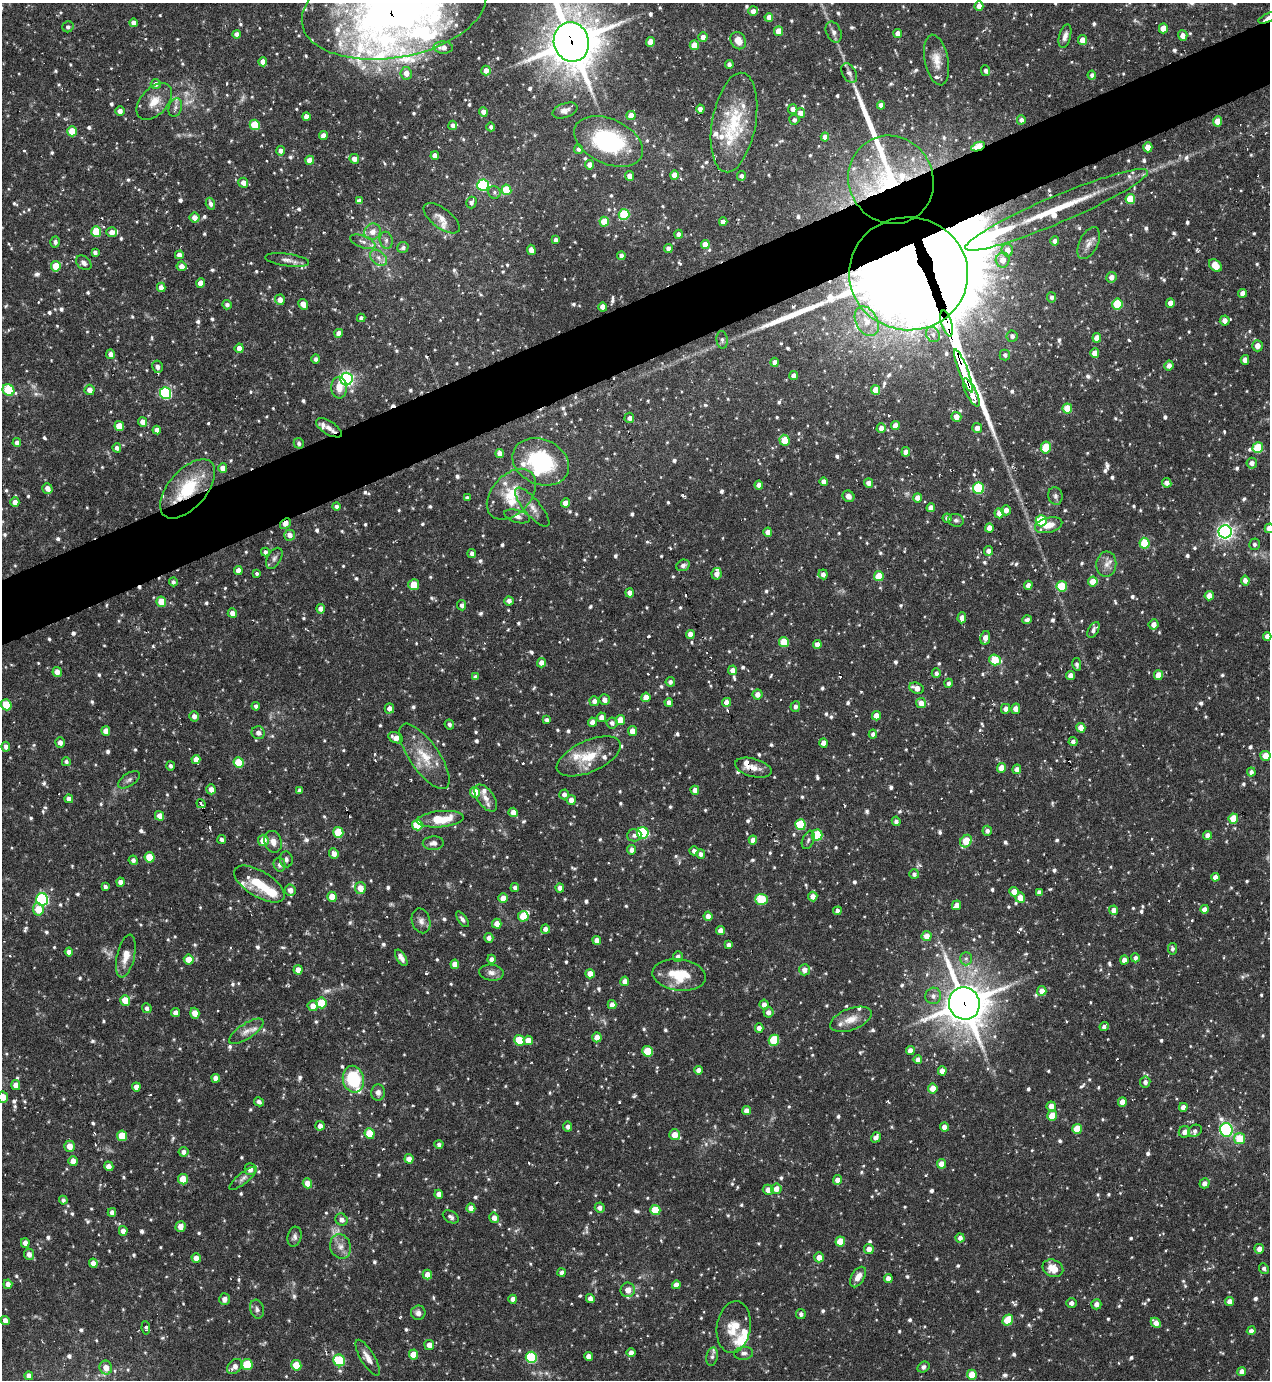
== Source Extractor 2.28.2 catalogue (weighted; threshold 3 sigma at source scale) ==
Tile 10 of 4 x 4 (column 2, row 3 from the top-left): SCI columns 1418-2685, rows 1379-2756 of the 5499 x 5511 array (HDU 1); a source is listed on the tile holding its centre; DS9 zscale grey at full resolution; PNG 1272 x 1382 px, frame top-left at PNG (2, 3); each listed source drawn as its Kron ellipse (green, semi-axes under 4 px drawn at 4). Shown black and unused: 5% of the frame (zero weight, under 3 of 6 exposures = <1% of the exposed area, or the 3 px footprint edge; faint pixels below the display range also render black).
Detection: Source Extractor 2.28.2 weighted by HDU 2 'WHT'; one run over the whole footprint, this tile lists its part. Background 0.0695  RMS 0.0041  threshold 0.0168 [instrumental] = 3 sigma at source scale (4.09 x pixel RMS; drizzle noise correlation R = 1.36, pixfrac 0.8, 0.05/0.05 arcsec/px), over >= 5 px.
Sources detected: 1175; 12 too faint to see at this stretch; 3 inside a brighter object's white glare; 8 cosmic-ray / hot-pixel residue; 1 long thin detection or spike segment (spike, bleed or trail) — neither listed nor drawn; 47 inside a brighter listed object's ellipse — not listed separately; of the other 1104, all 500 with FLUX_AUTO >= 1.08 (the completeness limit of this list) listed and drawn (604 fainter detections not listed), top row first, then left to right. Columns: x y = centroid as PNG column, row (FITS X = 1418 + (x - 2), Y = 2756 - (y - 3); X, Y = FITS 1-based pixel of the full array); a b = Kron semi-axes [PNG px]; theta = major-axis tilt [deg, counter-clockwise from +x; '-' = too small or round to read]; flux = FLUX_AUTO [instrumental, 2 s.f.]
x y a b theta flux
979 6 5 4 - 3.1
394 8 93 49 10 240
753 11 5 4 - 2.6
769 17 4 4 - 3.1
1268 18 10 3 25 3.8
133 23 4 4 - 2
68 27 6 5 - 1.1
1163 28 5 4 - 6
778 31 5 4 - 5.8
834 32 11 7 -65 1.7
898 33 4 4 - 2.7
237 34 4 4 - 1.7
1183 35 5 4 - 2.8
1065 36 12 6 76 2.1
703 37 5 4 - 2.7
1082 40 5 4 - 3.8
738 41 9 7 -59 4.2
571 42 20 17 -74 1500
650 42 5 4 - 5
694 45 5 4 - 6.7
443 47 10 6 -2 2.8
937 60 26 11 -79 5.5
263 62 4 4 - 2.8
729 64 4 4 - 1.5
486 70 5 4 - 2.7
986 71 5 4 - 1.3
406 73 6 5 - 3.2
849 73 10 7 -59 1.4
1092 75 4 4 - 1.2
156 84 5 5 - 1.7
154 101 22 13 47 6.2
881 105 4 4 - 2.8
175 108 9 6 72 1.3
700 109 4 4 - 2.5
793 109 5 4 - 2.8
120 111 5 4 - 1.9
565 111 13 7 19 2.1
483 112 5 4 - 2.6
800 113 5 5 - 3.1
631 116 4 4 - 5.4
306 117 4 4 - 2.7
794 120 5 5 - 1.4
1021 120 4 4 - 1.7
1218 121 5 4 - 5.2
734 123 50 22 80 24
255 125 5 5 - 12
453 125 5 4 - 1.5
491 127 4 4 - 1.1
72 131 5 4 - 7.6
323 136 4 4 - 3.7
825 137 4 4 - 2.8
608 141 36 22 -25 37
978 147 7 4 22 15
1148 147 5 4 - 5.1
578 149 4 4 - 1.5
281 151 5 4 - 1.6
435 156 4 4 - 2.8
354 159 5 4 - 2.5
310 160 4 4 - 4.1
590 165 4 4 - 2.6
674 175 5 4 - 4.4
629 176 5 4 - 2.6
742 176 5 4 - 1.4
891 180 45 42 -60 52
243 183 5 4 - 2.8
483 185 6 5 - 41
506 190 5 5 - 11
494 192 6 6 - 1.1
1130 199 5 5 - 9.2
359 201 4 4 - 2.2
471 202 6 5 - 1.6
210 204 6 4 -71 1.4
1057 210 99 13 23 28
624 214 5 5 - 21
195 218 5 5 - 2.9
442 218 21 10 -37 3.9
604 222 5 4 - 9.1
723 222 4 4 - 2.4
96 232 5 5 - 16
112 232 5 5 - 2.6
373 232 8 8 - 3
678 234 4 4 - 1.8
386 240 8 6 -78 1.3
556 240 4 4 - 1.6
1055 241 4 4 - 1.9
55 242 5 5 - 1.2
363 242 13 6 -20 2
1089 243 17 9 64 3
705 244 4 4 - 4.6
403 247 6 5 - 1.2
668 249 4 4 - 2.1
531 250 5 4 - 3.5
1007 250 6 5 - 3.1
95 252 4 4 - 1.2
179 255 4 4 - 2.1
621 256 4 4 - 1.7
378 258 9 6 -42 2
287 260 22 6 -8 2.4
1003 260 7 7 - 3.6
84 263 9 6 -40 1.6
1215 265 7 5 -41 5.7
56 266 5 5 - 7.2
182 266 5 4 - 2.9
908 274 59 56 -6 3300
1111 277 5 5 - 2.8
201 283 4 4 - 3.4
161 287 4 4 - 2.8
1243 293 4 4 - 2.5
1052 297 5 4 - 1.2
280 300 5 5 - 2.9
1170 303 5 4 - 2.6
303 304 5 4 - 4.6
1117 304 5 5 - 16
227 305 5 4 - 1.2
603 307 4 4 - 3.5
361 318 4 4 - 1.2
867 321 16 11 -62 5.7
1225 321 5 5 - 2.8
947 323 13 5 -73 420
339 333 4 4 - 2.6
933 334 8 6 -58 1.6
1012 336 5 5 - 1.2
1097 338 5 4 - 3.3
722 340 9 5 -83 1.2
1257 346 5 5 - 3.3
239 348 5 4 - 2.7
1095 353 4 4 - 3.6
111 354 5 4 - 2.5
1005 355 5 5 - 1.4
316 359 4 4 - 1.2
1245 360 5 4 - 2.8
775 362 4 4 - 1.9
1169 366 5 4 - 2.3
157 367 6 5 - 1.5
964 371 23 4 -69 260
794 376 4 4 - 2.2
346 379 6 6 - 110
339 388 11 8 89 3.9
8 390 6 5 - 19
90 390 5 5 - 2.8
876 390 5 4 - 5.9
971 392 15 5 -63 140
166 393 6 5 - 43
1067 408 5 5 - 8.5
956 417 5 5 - 3.7
629 418 5 5 - 1.4
143 422 5 4 - 3.1
119 426 5 4 - 6.6
895 426 4 4 - 3.1
329 428 15 6 -32 3.1
881 428 5 4 - 2.2
977 428 5 5 - 2.3
157 430 4 4 - 2.3
784 440 5 5 - 8.1
17 443 4 4 - 1.8
299 443 5 5 - 1.2
117 448 4 4 - 1.5
1046 448 6 5 - 10
1258 448 5 5 - 17
906 452 5 4 - 2.8
500 453 4 4 - 2.9
541 462 29 22 -24 32
1252 463 5 5 - 2.1
223 468 4 4 - 3.1
824 482 4 4 - 2.4
869 483 4 4 - 2.3
1167 483 5 4 - 1.9
759 485 4 4 - 2.4
47 488 5 5 - 2.7
979 488 5 5 - 27
188 489 36 19 49 22
511 494 29 19 48 12
848 496 6 5 - 1.9
1055 496 9 7 -77 1.2
467 498 4 4 - 1.2
918 498 4 4 - 3.4
15 502 5 4 - 3
565 503 4 4 - 3.2
337 506 4 4 - 1.1
532 507 24 8 -50 3.5
931 508 4 4 - 2.8
1006 510 5 4 - 2.4
999 513 5 4 - 2.8
517 516 13 6 -16 2.1
947 518 4 4 - 1.3
956 520 8 6 -13 1.1
1041 521 5 5 - 20
285 523 6 4 40 2.6
1049 525 14 7 15 5
989 528 4 4 - 3.2
1269 528 5 4 - 3.7
768 532 4 4 - 2.7
1225 532 6 6 - 150
290 535 5 5 - 2.3
1144 543 5 5 - 13
1254 544 6 5 - 1.2
988 551 5 4 - 2.5
265 552 4 4 - 1.1
472 554 4 4 - 1.4
274 558 11 6 60 1.4
1106 564 13 10 84 2.8
683 565 7 5 24 1.3
238 570 4 4 - 2.7
257 574 3 3 - 1.1
717 574 6 5 - 2.6
823 574 5 4 - 1.7
879 576 5 5 - 8.1
1245 580 5 4 - 2.2
1093 581 5 5 - 5.5
173 582 4 3 - 1.2
414 585 5 5 - 6.5
1028 585 4 4 - 2.1
1062 586 5 5 - 13
630 593 4 4 - 2.6
1209 596 4 4 - 3.7
509 601 5 4 - 1.9
161 602 5 5 - 8.1
461 605 5 4 - 1.4
321 609 5 4 - 2.6
232 613 5 4 - 2.9
962 618 5 4 - 2.7
1027 620 5 4 - 1.1
1154 624 5 5 - 2.6
1093 630 8 5 60 1.4
690 634 4 4 - 3
1267 636 4 4 - 2.2
985 638 7 5 78 2.8
784 642 5 5 - 10
817 645 4 4 - 2.7
995 660 6 5 - 13
542 663 4 4 - 2.7
1077 664 6 4 -80 1.1
733 670 4 4 - 2.8
57 672 5 4 - 2.6
936 673 5 4 - 1.5
1158 675 5 4 - 5.2
1070 676 4 4 - 3.2
476 677 4 4 - 1.5
670 682 4 4 - 1.2
948 683 4 4 - 1.2
917 688 7 5 -23 3.1
757 694 5 5 - 2.8
646 697 4 4 - 3.7
604 700 5 5 - 2.6
594 701 5 5 - 2
669 702 4 4 - 1.9
726 702 4 4 - 3
921 703 5 5 - 3.4
6 705 6 5 - 12
256 706 4 4 - 1.2
795 707 5 5 - 1.5
389 708 5 4 - 2.3
1005 709 5 4 - 2.1
1016 709 5 4 - 3.1
194 716 5 4 - 2
876 716 4 4 - 4.2
601 717 5 4 - 2.4
547 720 4 3 - 1.1
620 720 5 4 - 5.6
593 722 4 4 - 2.6
612 723 5 5 - 1.5
449 724 5 4 - 1.2
1081 728 5 4 - 4.5
106 731 5 4 - 3.4
632 731 5 4 - 3.8
258 733 6 6 - 1.7
873 734 4 4 - 1.5
396 738 8 5 -23 3.1
1073 741 4 4 - 1.5
60 743 5 4 - 2.2
824 743 4 4 - 3.1
6 747 5 4 - 1.5
424 756 38 14 -55 12
589 756 34 15 24 11
1265 756 5 5 - 6
196 759 4 4 - 3.1
66 762 4 4 - 1.1
239 763 5 5 - 12
171 766 4 4 - 1.1
753 768 19 9 -15 3.8
1002 768 5 4 - 5
1017 769 5 4 - 2.3
1251 772 4 4 - 1.4
129 780 12 6 34 1.4
211 789 5 4 - 2.5
300 790 4 4 - 1.4
695 790 4 4 - 2.5
475 792 5 5 - 5.3
564 794 5 5 - 1.9
486 798 15 8 -55 3.3
69 799 4 4 - 2.1
571 800 5 4 - 2.9
201 804 5 2 - 1.1
513 812 4 4 - 3
160 816 5 4 - 3.2
440 819 23 8 5 12
1233 819 5 4 - 9.2
896 821 5 4 - 1.4
417 825 5 5 - 17
800 825 5 5 - 17
987 831 5 5 - 1.4
338 832 5 5 - 13
643 833 6 5 - 36
634 835 7 6 - 1.4
817 835 5 5 - 18
1208 835 4 4 - 2.5
222 840 4 4 - 1.3
263 840 6 5 - 5.8
753 840 4 4 - 3.1
808 840 9 6 68 1.2
966 841 6 5 - 10
273 842 11 8 -72 2.9
433 843 10 6 3 1.6
632 850 4 4 - 2.5
694 851 4 4 - 1.5
334 853 5 4 - 2.8
701 854 5 4 - 1.7
149 857 5 5 - 11
286 859 8 6 -82 1.3
133 860 5 4 - 1.4
280 865 7 6 - 1.5
914 874 5 4 - 1.2
1215 877 4 4 - 2.5
121 882 4 4 - 2.4
259 884 28 13 -31 12
105 887 4 3 - 1.2
360 888 6 5 - 4.9
515 888 4 4 - 1.4
560 888 4 4 - 1.8
290 890 6 5 - 2.6
1014 892 5 4 - 4
1039 892 4 4 - 1.4
332 897 5 4 - 5.3
813 897 5 4 - 2.9
503 898 5 4 - 4.2
1020 898 5 5 - 4.3
42 899 6 6 - 58
761 899 6 5 - 16
957 905 5 4 - 2.9
38 909 6 5 - 6.4
1205 909 4 4 - 2.6
1114 910 4 4 - 2.5
837 911 4 4 - 1.5
523 916 5 5 - 8.9
708 916 5 4 - 2.4
462 919 9 4 -54 1.2
421 921 12 9 -75 2.2
497 924 5 4 - 3.2
545 929 4 4 - 1.9
721 931 4 4 - 3.1
927 936 5 5 - 3.8
489 938 5 4 - 1.9
597 940 4 4 - 2.7
729 945 4 4 - 1.6
1172 949 6 4 -80 1.1
69 952 4 4 - 2.2
126 956 22 9 77 5.3
678 957 5 5 - 1.6
401 958 9 4 -58 1.9
1135 958 4 4 - 1.4
491 959 4 4 - 1.6
966 959 7 6 - 1.1
189 960 5 5 - 5.4
1124 960 4 4 - 2.6
455 964 4 4 - 3.4
298 970 5 4 - 3.8
805 970 5 5 - 2.5
491 973 12 8 -8 2.2
590 974 4 4 - 4.3
679 975 27 15 -7 12
625 981 4 4 - 2.3
1042 991 5 4 - 3.5
933 996 8 8 - 2.1
125 1000 5 5 - 6.5
321 1003 5 5 - 14
964 1003 16 15 - 1200
612 1005 4 4 - 2.5
764 1005 5 4 - 2.5
313 1006 5 5 - 3.1
147 1008 5 4 - 1.3
768 1012 5 5 - 2
176 1013 4 4 - 2.2
195 1013 5 4 - 4.4
851 1019 22 10 21 5.3
1104 1027 5 4 - 1.4
759 1028 4 4 - 2.2
246 1031 20 7 33 3
597 1037 5 4 - 3.4
519 1040 5 5 - 12
528 1040 5 4 - 4.1
774 1040 5 5 - 18
647 1051 5 5 - 13
910 1051 4 4 - 2.6
918 1060 4 4 - 2.4
698 1070 4 4 - 1.8
942 1071 4 4 - 3.1
216 1078 4 4 - 2.7
353 1079 13 10 -78 23
1145 1082 5 5 - 1.8
16 1085 5 4 - 2.7
136 1087 4 4 - 2.5
933 1088 5 4 - 5.1
378 1092 8 7 - 1.7
3 1097 5 5 - 4.9
259 1102 5 4 - 1.4
1122 1102 5 4 - 5
1051 1106 5 4 - 3.5
1183 1107 4 4 - 2.3
746 1111 4 4 - 2.5
1052 1116 5 4 - 7.8
320 1126 5 4 - 2.2
568 1127 5 4 - 1.6
944 1127 4 4 - 2.6
1077 1129 5 5 - 8.4
1226 1130 7 6 - 85
1195 1131 7 5 34 1.2
1184 1132 6 5 - 2.3
370 1133 5 5 - 11
674 1135 5 5 - 4.7
122 1136 5 5 - 9.2
876 1137 5 4 - 2.3
1240 1139 5 5 - 11
439 1144 4 4 - 1.1
70 1146 5 5 - 4.1
183 1152 5 4 - 1.6
409 1159 4 4 - 3
73 1161 5 4 - 3.4
941 1164 5 4 - 4
109 1166 5 4 - 2.7
250 1169 6 5 - 2.9
243 1178 17 5 40 1.7
183 1179 5 5 - 7.7
837 1180 5 4 - 2.6
307 1183 5 4 - 4.3
1204 1183 5 5 - 2.3
776 1189 5 5 - 3.1
768 1190 5 5 - 2.5
439 1194 4 4 - 2.4
63 1200 4 4 - 1.2
471 1208 4 4 - 3.1
600 1208 5 5 - 1.8
655 1210 5 5 - 11
112 1212 4 4 - 1.6
451 1217 8 5 -32 1.2
494 1218 5 4 - 2.6
342 1220 6 5 - 1.8
180 1227 5 5 - 3.3
123 1231 5 4 - 2.5
294 1237 10 7 75 1.5
960 1238 4 4 - 1.9
840 1242 5 5 - 8.1
25 1243 5 4 - 2.6
340 1246 12 10 -72 3.2
869 1249 5 5 - 2.7
1259 1249 5 5 - 2.4
29 1254 6 5 - 2.2
819 1257 5 4 - 3.1
196 1258 5 4 - 2.9
93 1263 4 4 - 2.5
1053 1268 11 8 -25 5.3
1264 1268 5 4 - 1.2
562 1273 4 4 - 1.6
427 1275 5 4 - 3.1
858 1277 11 6 59 3.1
888 1278 4 4 - 2.6
8 1284 5 4 - 2.3
676 1285 4 4 - 2.5
628 1290 7 7 - 3.5
590 1298 4 4 - 2.4
224 1299 6 5 - 1.8
513 1299 4 4 - 2.2
1230 1301 4 4 - 2.6
1071 1303 5 5 - 1.6
1096 1304 5 5 - 2
257 1309 9 7 -74 1.3
418 1313 7 7 - 2.1
801 1314 5 5 - 1.2
5 1320 4 4 - 2.1
1008 1320 6 5 - 12
1156 1323 6 4 -45 3.1
734 1327 26 17 82 9.3
146 1328 7 4 -84 1.2
1251 1331 4 4 - 1.6
429 1345 5 5 - 2.6
631 1353 4 4 - 2.2
744 1353 9 6 6 1.4
413 1354 5 4 - 5.2
588 1356 4 4 - 2.3
531 1357 6 5 - 29
712 1357 9 5 79 1.1
368 1358 20 7 -59 3.7
339 1360 6 5 - 25
247 1364 5 5 - 15
296 1365 5 5 - 10
106 1367 7 6 - 3.7
235 1367 9 6 44 2.5
923 1367 6 5 - 1.1
1242 1371 4 4 - 2.3
972 1375 5 5 - 7.5
29 1376 4 4 - 2.4
Overlapping masked pixels (flux is a lower limit): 15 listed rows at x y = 394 8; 1268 18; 571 42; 978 147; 891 180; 1057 210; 908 274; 947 323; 964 371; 971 392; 329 428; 188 489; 285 523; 753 768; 964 1003
Isophote crosses this tile's border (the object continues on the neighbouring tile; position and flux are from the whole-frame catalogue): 7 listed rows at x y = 394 8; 1268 18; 571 42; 15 502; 1269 528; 1265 756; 3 1097